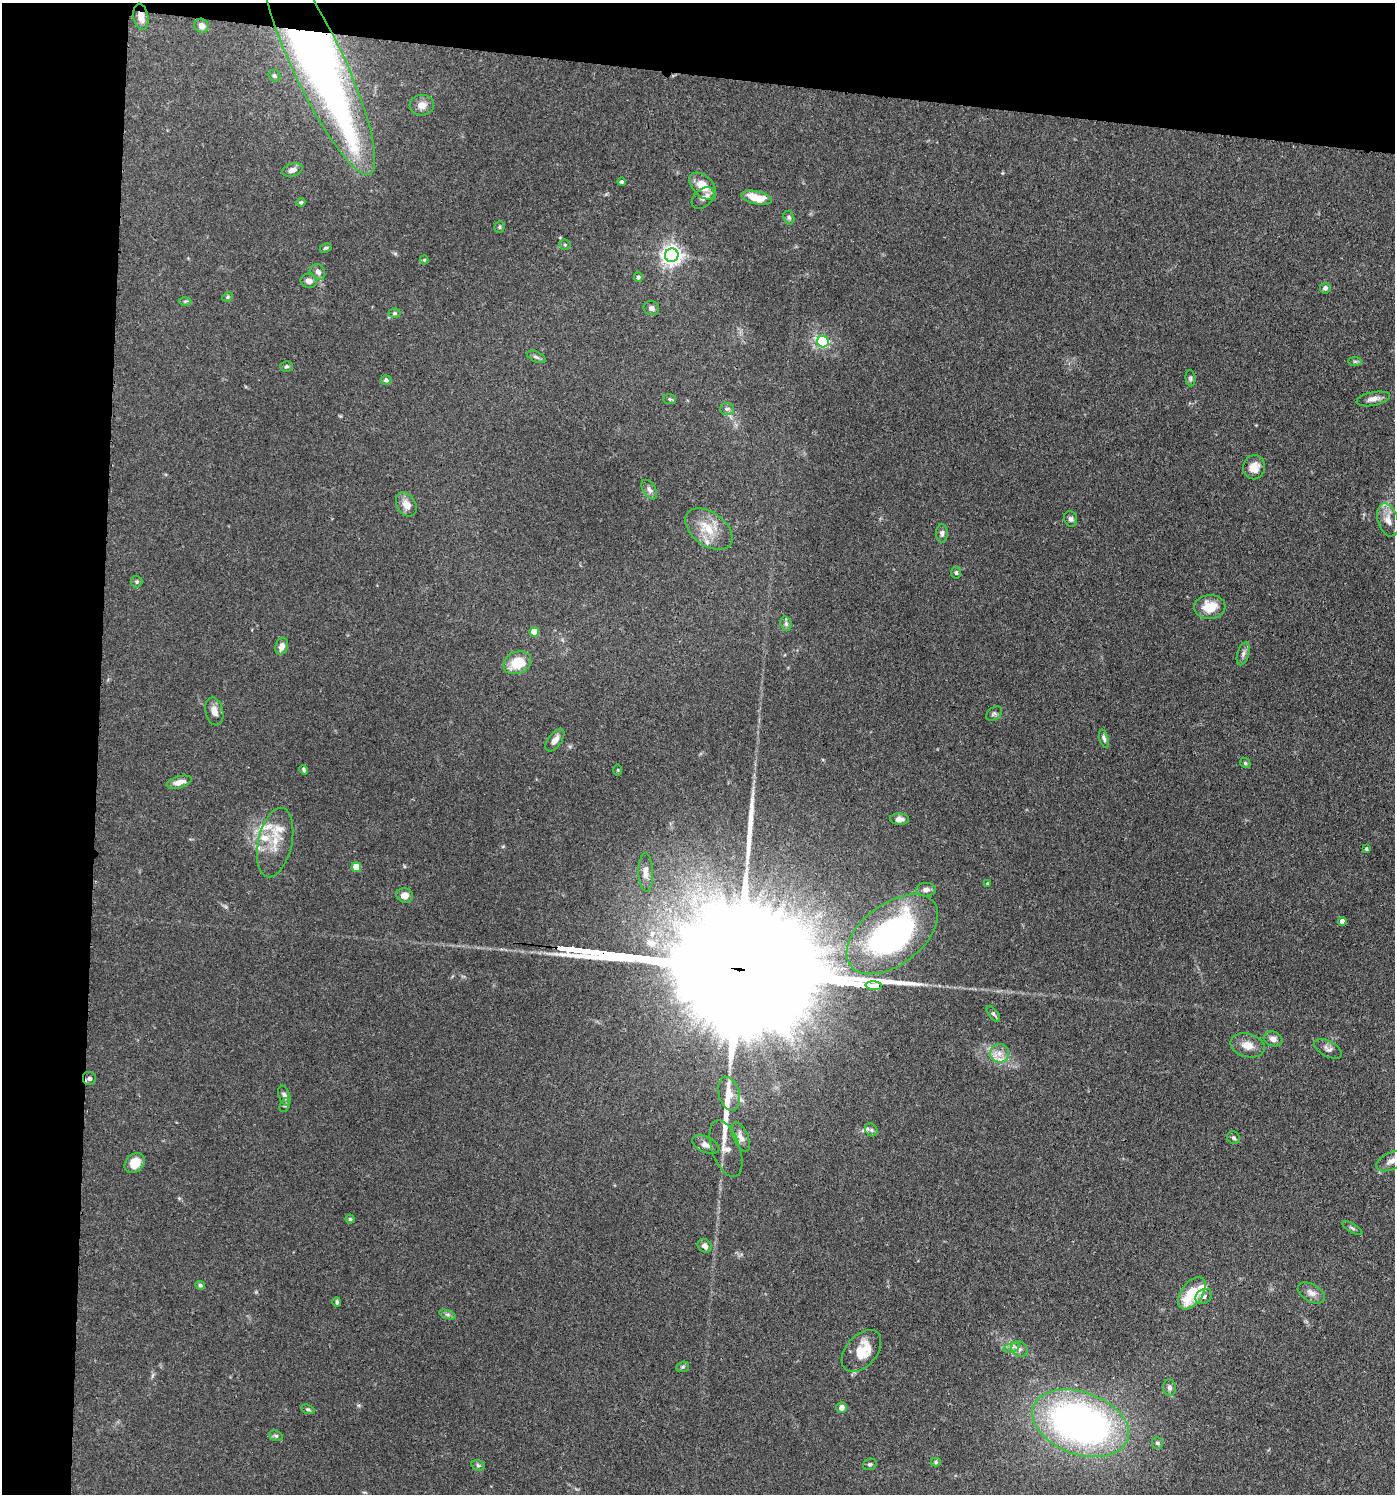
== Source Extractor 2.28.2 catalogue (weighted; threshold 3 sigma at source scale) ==
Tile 1 of 3 x 3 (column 1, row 1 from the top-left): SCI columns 287-1679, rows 3059-4550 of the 4645 x 4619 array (HDU 1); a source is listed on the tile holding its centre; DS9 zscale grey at full resolution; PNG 1397 x 1496 px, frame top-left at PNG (2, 3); each listed source drawn as its Kron ellipse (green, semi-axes under 4 px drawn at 4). Shown black and unused: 12% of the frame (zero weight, under 3 of 4 exposures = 9% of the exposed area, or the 3 px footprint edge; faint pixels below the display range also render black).
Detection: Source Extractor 2.28.2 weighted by HDU 2 'WHT'; one run over the whole footprint, this tile lists its part. Background 0.153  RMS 0.0055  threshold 0.025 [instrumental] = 3 sigma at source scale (4.5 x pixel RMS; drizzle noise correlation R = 1.50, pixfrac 1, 0.05/0.05 arcsec/px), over >= 5 px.
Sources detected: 114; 3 long thin detections or spike segments (spike, bleed or trail) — neither listed nor drawn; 5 inside a brighter listed object's ellipse — not listed separately; the other 106 listed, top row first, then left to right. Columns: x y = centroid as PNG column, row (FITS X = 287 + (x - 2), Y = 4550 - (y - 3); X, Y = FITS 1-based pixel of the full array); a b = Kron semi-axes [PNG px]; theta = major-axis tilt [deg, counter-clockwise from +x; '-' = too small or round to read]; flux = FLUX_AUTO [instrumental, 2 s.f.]
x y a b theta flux
141 17 13 7 -79 3.9
201 26 7 7 - 3
318 63 123 26 -65 370
275 76 6 5 - 1.1
422 105 12 10 3 4.4
292 170 11 6 17 2.8
622 182 4 4 - 0.96
703 186 16 10 -45 10
703 198 13 8 41 3.3
756 198 15 6 -12 11
301 202 4 4 - 0.93
789 218 7 5 -72 1.1
500 227 6 5 - 0.83
565 245 5 5 - 0.89
326 248 6 4 26 0.87
672 255 7 7 - 330
424 260 4 4 - 0.56
318 272 8 7 - 2.7
638 277 4 4 - 1.2
309 281 8 7 - 2.9
1325 288 5 5 - 1.5
228 297 5 4 - 0.8
185 301 6 4 1 0.82
651 308 8 7 - 2
394 313 6 4 0 0.91
823 342 6 5 - 34
536 357 10 5 -25 1.5
1355 361 7 4 0 0.93
286 366 6 5 - 1
1190 378 8 5 -85 1
386 380 5 4 - 1.1
670 399 6 5 - 0.94
1373 399 17 6 11 3.9
727 409 7 6 - 1.6
1254 467 12 11 - 5.7
649 490 11 6 -59 2
406 504 13 9 -59 5.4
1071 519 8 6 -74 1.7
1388 520 17 10 -73 5.4
709 529 27 16 -37 13
942 533 9 6 -89 1.7
956 573 6 5 - 1.1
137 582 6 6 - 0.95
1210 607 15 12 3 11
786 624 7 5 -70 1.4
534 632 4 4 - 11
282 646 9 6 72 3.3
1243 654 12 5 74 2.1
517 663 14 11 23 14
214 711 14 8 -77 4.1
994 714 9 6 37 1.3
1104 739 9 4 -72 1.4
555 740 13 6 53 3.9
1245 763 5 4 - 0.73
304 770 5 4 - 0.93
618 770 6 4 -90 0.59
179 782 13 6 15 4.3
900 819 9 5 -3 2.8
275 842 35 17 77 15
1366 849 4 3 - 0.74
356 867 4 4 - 13
646 872 19 7 -88 4.4
987 883 3 2 - 0.45
926 890 10 7 2 2.3
405 895 8 7 - 3.9
1342 921 4 4 - 3.5
892 934 53 30 37 140
874 986 8 3 -4 510
993 1014 9 4 -54 1.2
1273 1039 9 7 -17 3
1247 1045 17 11 -14 6.3
1328 1049 15 7 -28 2.6
999 1053 9 9 - 4.4
90 1079 7 7 - 1.7
729 1094 17 10 -74 6.5
284 1096 10 5 -71 2.1
285 1105 7 5 65 1.1
871 1130 7 5 -46 1.3
741 1137 15 7 -65 3.7
1234 1138 7 6 - 1.1
706 1145 14 7 -24 3.3
726 1149 29 14 -71 7.1
1391 1161 16 8 25 4.1
135 1163 11 8 45 7.8
350 1219 4 4 - 0.74
1352 1228 11 2 -31 0.88
705 1246 7 6 - 1.9
200 1285 5 4 - 1.1
1192 1293 18 10 55 21
1311 1293 15 8 -30 3.7
1204 1297 9 7 36 2
337 1302 4 3 - 0.96
447 1314 8 4 -19 1.2
1011 1348 8 4 19 1.9
1019 1349 9 7 -38 2.2
861 1351 24 15 49 14
683 1367 6 5 - 0.88
1169 1388 8 6 -85 1.8
841 1407 6 5 - 2.7
308 1409 7 4 -20 0.92
1080 1423 50 31 -20 250
276 1436 7 5 -18 1.1
1157 1443 6 5 - 1.2
936 1462 5 4 - 0.86
870 1464 7 5 21 1
478 1465 7 5 -14 1.2
Overlapping masked pixels (flux is a lower limit): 2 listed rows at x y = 141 17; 318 63
Isophote crosses this tile's border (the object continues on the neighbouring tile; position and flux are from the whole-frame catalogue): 1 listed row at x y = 1391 1161